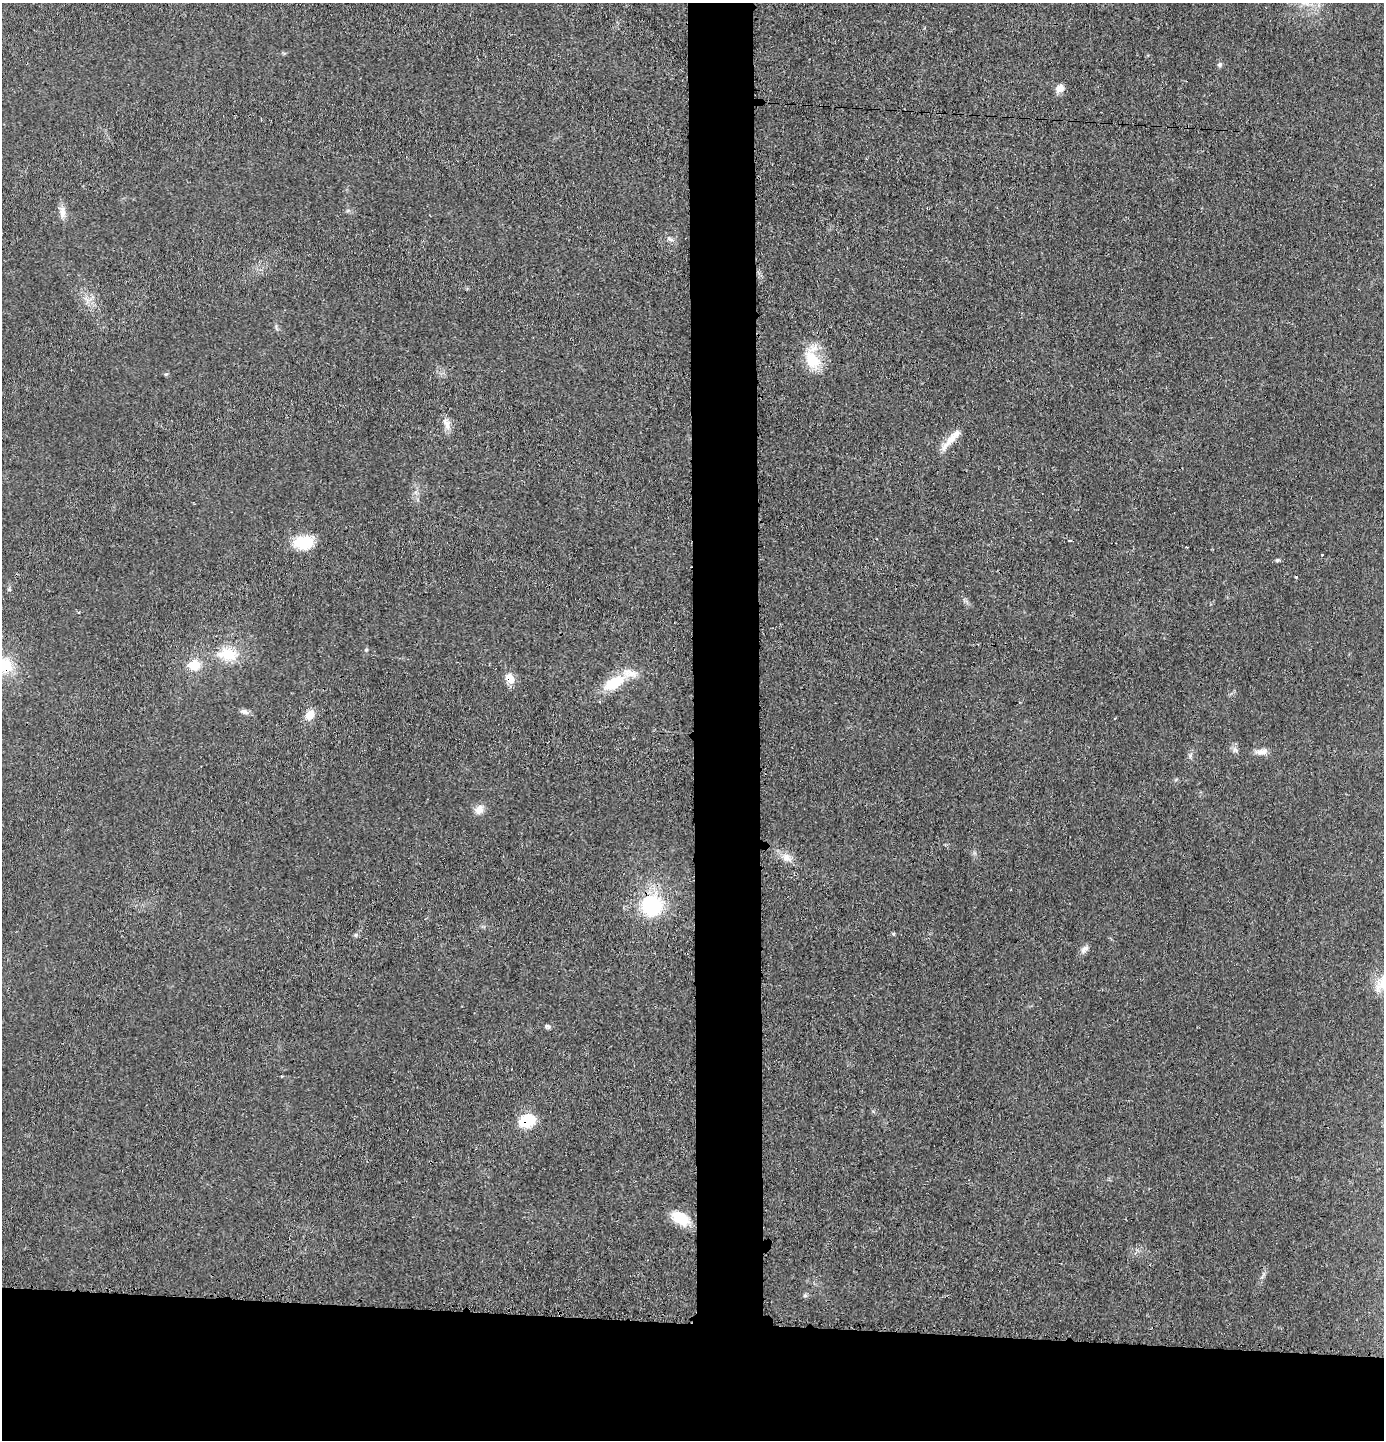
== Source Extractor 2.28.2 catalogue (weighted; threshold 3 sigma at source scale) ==
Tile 8 of 3 x 3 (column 2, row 3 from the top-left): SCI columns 1485-2866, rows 3-1440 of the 4357 x 4324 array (HDU 1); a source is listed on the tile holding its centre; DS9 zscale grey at full resolution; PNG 1386 x 1442 px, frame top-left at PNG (2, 3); no overlay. Shown black and unused: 13% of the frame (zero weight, under 3 of 4 exposures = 1% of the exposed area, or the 3 px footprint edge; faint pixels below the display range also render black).
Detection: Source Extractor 2.28.2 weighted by HDU 2 'WHT'; one run over the whole footprint, this tile lists its part. Background 0.0212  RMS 0.0047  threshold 0.0211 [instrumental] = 3 sigma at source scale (4.5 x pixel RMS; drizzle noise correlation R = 1.50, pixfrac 1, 0.05/0.05 arcsec/px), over >= 5 px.
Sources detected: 34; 2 cosmic-ray / hot-pixel residue — not listed; the other 32 listed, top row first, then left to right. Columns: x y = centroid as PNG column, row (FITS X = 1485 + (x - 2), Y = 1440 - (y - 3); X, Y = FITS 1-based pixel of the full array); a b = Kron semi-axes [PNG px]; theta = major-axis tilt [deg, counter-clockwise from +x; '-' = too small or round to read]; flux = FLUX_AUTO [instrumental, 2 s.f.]
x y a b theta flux
1220 64 6 6 - 1
1060 88 10 8 43 3.7
62 212 18 8 90 3.4
670 239 10 5 -25 1.5
812 360 27 18 -68 14
166 374 5 3 - 0.56
446 424 19 7 -69 3.4
951 439 37 8 50 6.7
1069 540 3 3 - 1.6
303 542 23 16 2 13
1322 555 3 2 - 2.5
1277 560 6 4 21 0.76
366 650 4 4 - 0.52
228 654 24 14 -7 13
5 665 19 17 -68 15
194 665 13 11 -6 8.8
510 678 12 9 -60 5.9
614 683 33 16 30 16
244 711 9 7 5 1.6
310 715 12 10 73 5.7
1262 752 17 8 10 3.2
479 809 14 10 60 3.5
787 858 15 10 -38 4.3
651 906 25 25 - 34
893 934 5 4 - 0.58
356 935 6 4 89 0.69
1084 949 12 7 34 2.1
1381 984 28 14 59 8.6
547 1026 9 5 -5 1
282 1076 3 3 - 0.44
527 1121 14 10 20 19
680 1218 24 14 -28 11
Overlapping masked pixels (flux is a lower limit): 4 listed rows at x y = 5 665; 510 678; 651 906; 527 1121
Isophote crosses this tile's border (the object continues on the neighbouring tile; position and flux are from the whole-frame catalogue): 2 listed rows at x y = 5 665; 1381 984